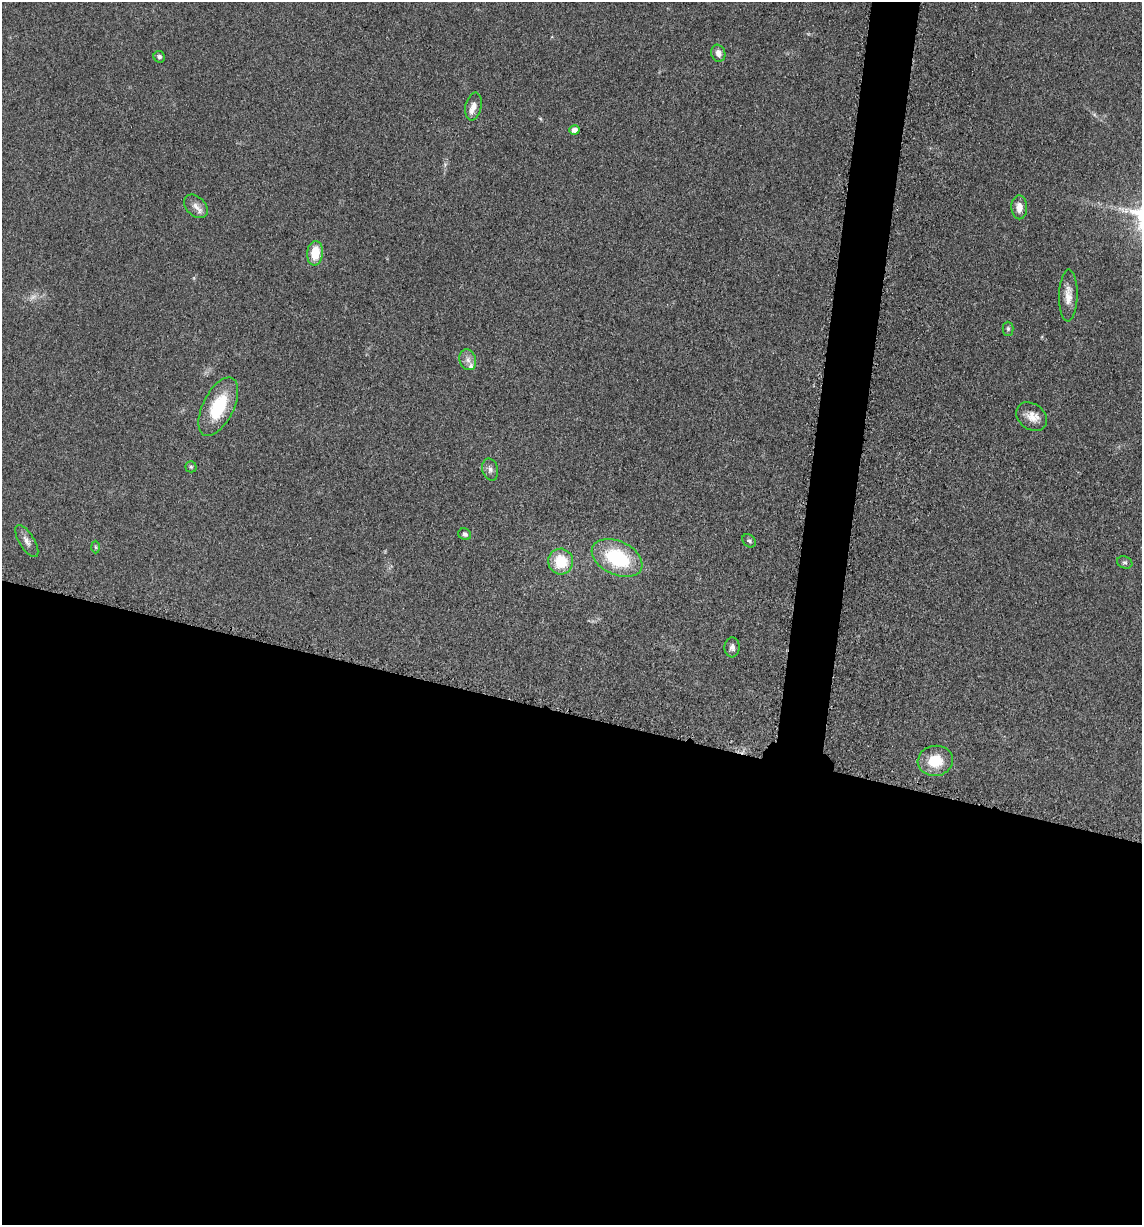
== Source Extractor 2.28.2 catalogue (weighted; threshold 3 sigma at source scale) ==
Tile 14 of 4 x 4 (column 2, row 4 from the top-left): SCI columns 1386-2525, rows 21-1243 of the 4983 x 4926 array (HDU 1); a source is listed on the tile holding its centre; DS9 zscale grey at full resolution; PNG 1144 x 1227 px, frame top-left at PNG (2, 2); each listed source drawn as its Kron ellipse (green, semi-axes under 4 px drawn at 4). Shown black and unused: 44% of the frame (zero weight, under 3 of 5 exposures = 4% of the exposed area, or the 3 px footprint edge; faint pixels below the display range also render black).
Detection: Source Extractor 2.28.2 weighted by HDU 2 'WHT'; one run over the whole footprint, this tile lists its part. Background 0.0565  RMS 0.0058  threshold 0.026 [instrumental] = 3 sigma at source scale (4.5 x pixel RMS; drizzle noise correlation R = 1.50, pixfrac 1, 0.05/0.05 arcsec/px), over >= 5 px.
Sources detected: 26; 1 too faint to see at this stretch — neither listed nor drawn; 2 inside a brighter listed object's ellipse — not listed separately; the other 23 listed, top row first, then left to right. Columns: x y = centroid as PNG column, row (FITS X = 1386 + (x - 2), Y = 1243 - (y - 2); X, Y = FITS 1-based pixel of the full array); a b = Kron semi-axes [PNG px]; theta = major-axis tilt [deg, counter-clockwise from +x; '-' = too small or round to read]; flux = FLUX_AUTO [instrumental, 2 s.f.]
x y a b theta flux
718 53 8 7 - 3.4
159 57 6 5 - 1.6
473 106 14 8 79 3.8
574 130 5 5 - 3.5
196 206 14 9 -45 4.2
1019 207 12 8 -88 4.8
315 253 12 8 84 13
1068 295 26 9 89 7
1008 329 7 5 -90 1.3
468 360 10 8 -72 3.3
218 407 32 15 63 28
1032 417 17 12 -38 6.5
191 467 5 5 - 0.96
490 470 11 8 -74 2.6
465 534 7 5 -24 1.6
27 541 18 7 -59 3.5
749 541 7 5 -40 1.3
96 547 6 4 -88 0.79
617 558 27 17 -25 42
561 561 13 12 - 19
1125 562 8 6 -20 1.3
732 647 10 7 86 2.5
935 761 18 15 7 15